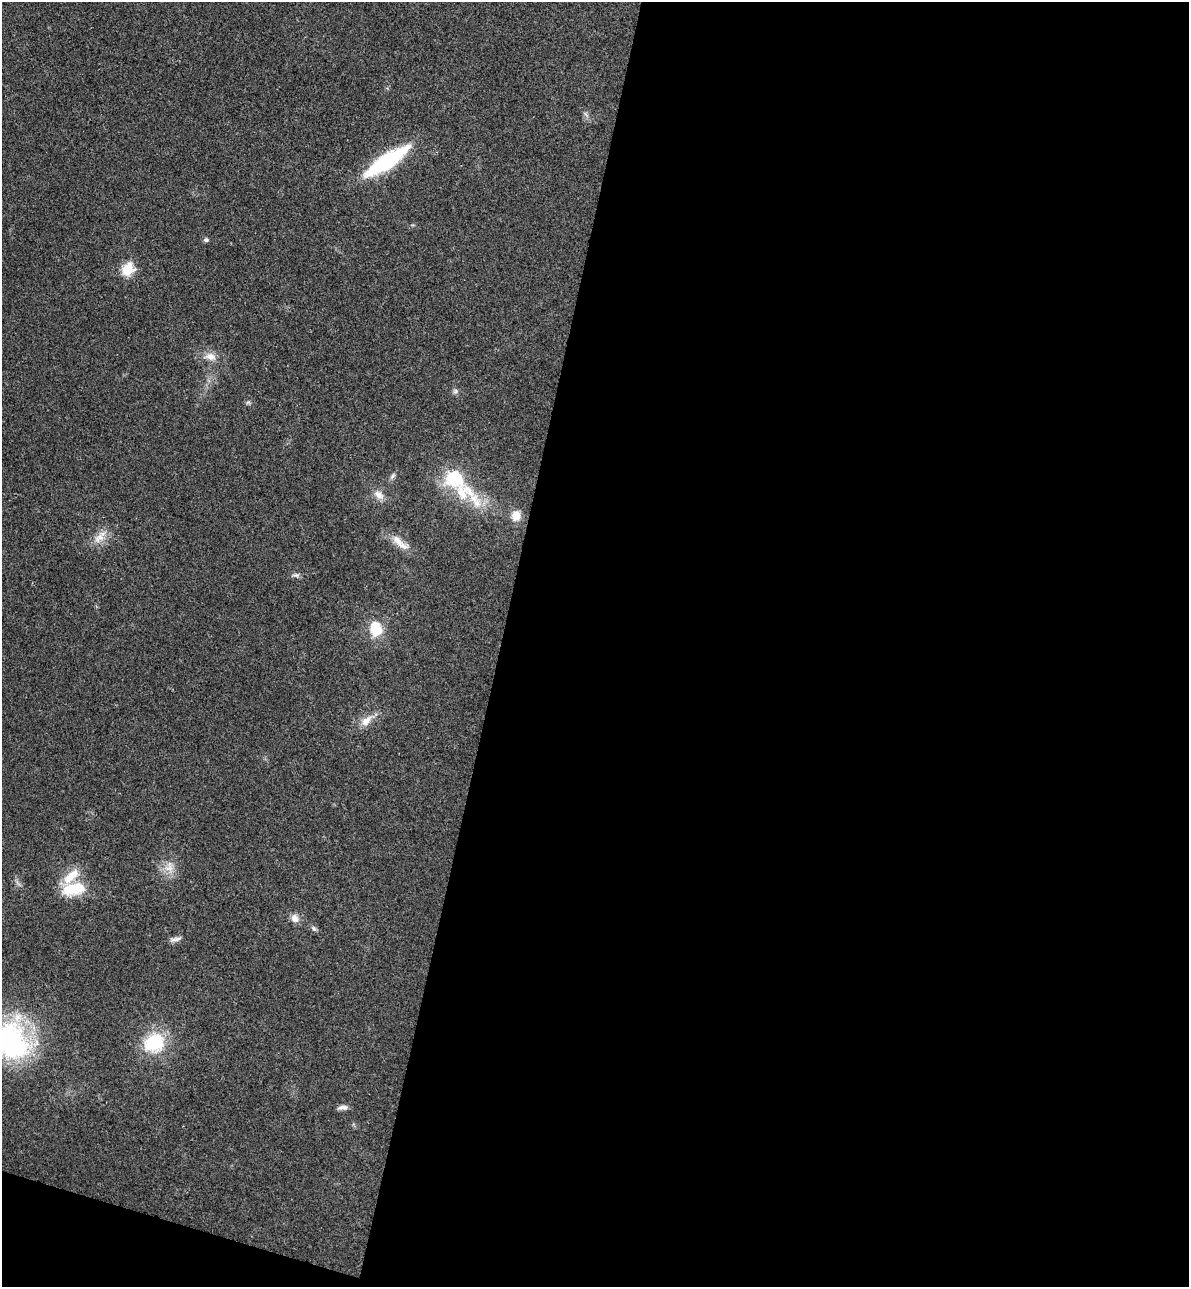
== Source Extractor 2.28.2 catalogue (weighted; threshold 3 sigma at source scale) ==
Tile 16 of 4 x 4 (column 4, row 4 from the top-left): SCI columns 3742-4928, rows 22-1306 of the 5234 x 5179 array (HDU 1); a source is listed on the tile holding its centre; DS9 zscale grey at full resolution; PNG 1191 x 1289 px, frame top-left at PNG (2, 2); no overlay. Shown black and unused: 59% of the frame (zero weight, under 3 of 4 exposures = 6% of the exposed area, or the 3 px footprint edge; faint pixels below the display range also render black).
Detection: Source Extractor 2.28.2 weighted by HDU 2 'WHT'; one run over the whole footprint, this tile lists its part. Background 0.0229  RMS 0.0045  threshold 0.0203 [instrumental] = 3 sigma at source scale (4.5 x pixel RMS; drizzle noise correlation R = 1.50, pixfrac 1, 0.05/0.05 arcsec/px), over >= 5 px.
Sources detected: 26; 2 inside a brighter listed object's ellipse — not listed separately; the other 24 listed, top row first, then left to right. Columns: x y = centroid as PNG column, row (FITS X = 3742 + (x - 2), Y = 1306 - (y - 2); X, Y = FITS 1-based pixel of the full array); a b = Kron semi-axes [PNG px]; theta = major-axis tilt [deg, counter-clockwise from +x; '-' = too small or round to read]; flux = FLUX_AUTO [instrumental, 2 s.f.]
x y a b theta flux
586 114 10 3 -50 0.95
387 161 46 13 33 47
206 240 6 6 - 0.94
128 269 7 6 - 26
210 356 15 9 -9 4.2
455 391 8 6 22 1.1
248 403 7 4 19 0.74
392 476 9 6 54 1.2
464 492 64 23 -35 26
379 495 15 9 -42 3.6
516 516 10 10 - 5.3
99 538 18 12 42 5.4
398 541 22 10 -44 5.6
296 575 10 5 -1 1.3
376 629 22 18 -82 10
366 721 20 10 46 5
169 867 17 11 80 5.2
74 889 29 14 9 16
295 918 10 9 - 3.2
314 929 8 6 -57 1.1
175 939 18 5 10 1.8
12 1041 46 35 -64 71
154 1043 27 23 26 22
343 1107 12 6 10 2.1
Isophote crosses this tile's border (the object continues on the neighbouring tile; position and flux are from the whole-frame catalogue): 1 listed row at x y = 12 1041